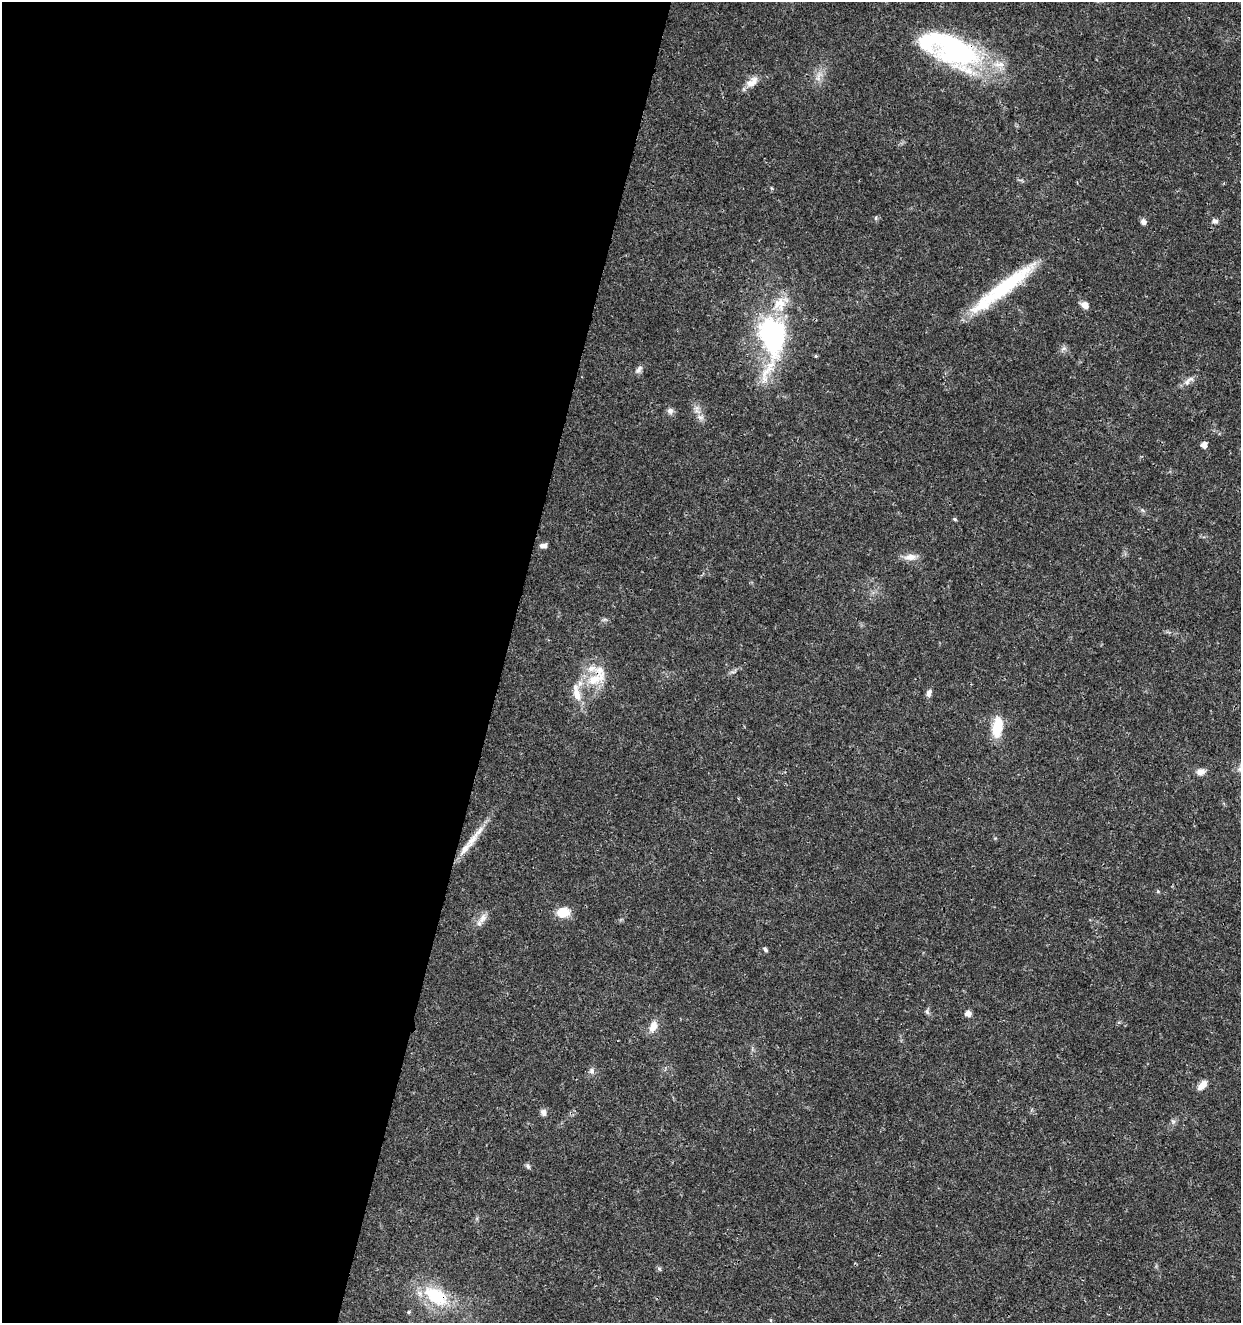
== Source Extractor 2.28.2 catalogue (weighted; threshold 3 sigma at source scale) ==
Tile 5 of 4 x 4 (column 1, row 2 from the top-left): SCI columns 285-1523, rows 2646-3966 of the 5462 x 5297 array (HDU 1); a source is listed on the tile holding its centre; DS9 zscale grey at full resolution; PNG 1243 x 1325 px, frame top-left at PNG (2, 2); no overlay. Shown black and unused: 41% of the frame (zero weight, under 3 of 4 exposures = <1% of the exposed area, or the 3 px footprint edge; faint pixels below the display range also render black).
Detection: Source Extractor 2.28.2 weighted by HDU 2 'WHT'; one run over the whole footprint, this tile lists its part. Background 0.0178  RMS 0.0021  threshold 0.00932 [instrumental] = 3 sigma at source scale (4.5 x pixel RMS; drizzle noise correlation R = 1.50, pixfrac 1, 0.0396/0.0396 arcsec/px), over >= 5 px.
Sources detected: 49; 1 inside a brighter object's white glare — not listed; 9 inside a brighter listed object's ellipse — not listed separately; the other 39 listed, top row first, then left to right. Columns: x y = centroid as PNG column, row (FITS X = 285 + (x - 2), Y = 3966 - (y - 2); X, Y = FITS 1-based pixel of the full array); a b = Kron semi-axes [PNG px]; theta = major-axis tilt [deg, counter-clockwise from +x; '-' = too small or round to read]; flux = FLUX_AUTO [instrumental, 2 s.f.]
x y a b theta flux
956 50 56 38 -32 34
819 77 16 5 81 1.4
750 83 12 9 -27 1.5
876 218 6 4 89 0.29
1215 221 8 6 -23 0.64
1143 222 6 5 - 1
1005 286 84 15 36 17
1085 305 8 6 -36 1.6
771 335 36 20 -87 48
1064 348 9 6 17 0.63
816 356 5 4 - 0.22
639 369 12 6 46 0.79
1187 382 10 7 74 0.96
670 411 8 8 - 0.78
697 411 8 4 -18 0.63
701 417 9 7 -1 0.85
1204 445 5 5 - 1.6
955 519 5 4 - 0.34
543 546 8 6 9 0.9
910 557 18 9 5 1.7
595 679 33 13 25 5.6
929 693 10 6 75 0.89
997 727 22 10 82 5.9
1200 772 10 8 18 1.2
472 840 23 9 57 2.9
563 912 12 9 9 4.5
483 918 16 8 55 1.6
765 950 7 4 -46 0.45
927 1012 8 6 -68 0.48
968 1014 6 5 - 1.4
653 1027 14 9 65 2.1
592 1071 8 7 - 0.78
1202 1085 14 7 46 1.7
543 1113 9 7 -60 0.88
1173 1122 7 6 - 0.47
528 1166 8 5 -55 0.46
436 1296 38 21 -32 12
409 1312 5 4 - 0.31
771 1320 5 3 - 0.19
Overlapping masked pixels (flux is a lower limit): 4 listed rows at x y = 956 50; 1005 286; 595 679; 436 1296